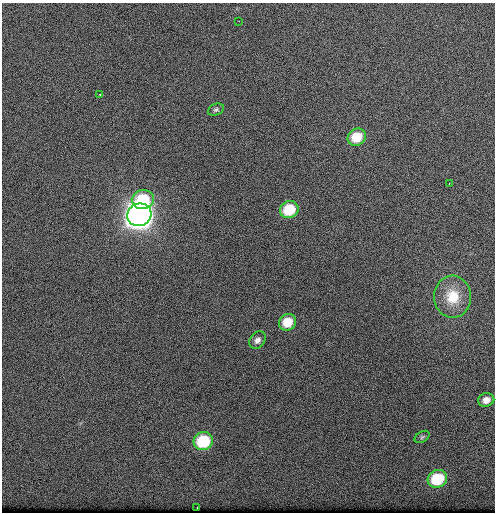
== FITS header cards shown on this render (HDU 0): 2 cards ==
NAXIS1  =                  493  /
NAXIS2  =                  510  /

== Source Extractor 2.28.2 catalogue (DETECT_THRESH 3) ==
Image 493 x 510 px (HDU 0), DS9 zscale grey, 1 PNG px = 1 image px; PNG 497 x 514 px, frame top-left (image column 1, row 510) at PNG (2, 3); each listed source drawn as its Kron ellipse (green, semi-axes under 4 px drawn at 4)
Background 40.4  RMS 2.1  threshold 6.42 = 3 sigma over >= 5 px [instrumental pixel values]
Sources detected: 16; all 16 listed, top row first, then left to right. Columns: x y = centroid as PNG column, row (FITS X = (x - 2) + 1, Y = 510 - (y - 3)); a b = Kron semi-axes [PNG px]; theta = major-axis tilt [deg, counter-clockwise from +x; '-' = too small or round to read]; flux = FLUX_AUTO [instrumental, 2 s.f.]
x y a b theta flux
239 21 3 2 - 210
100 94 4 3 - 380
216 110 8 5 23 340
357 137 9 8 - 3700
449 184 3 2 - 180
143 200 11 9 10 6700
289 210 9 8 - 5600
139 215 12 11 - 140000
453 297 21 18 -87 4100
287 322 9 8 - 3000
257 340 9 7 50 710
486 400 8 6 21 940
422 437 8 5 31 280
203 441 10 9 - 8200
437 479 10 8 28 6900
197 507 2 2 - 110